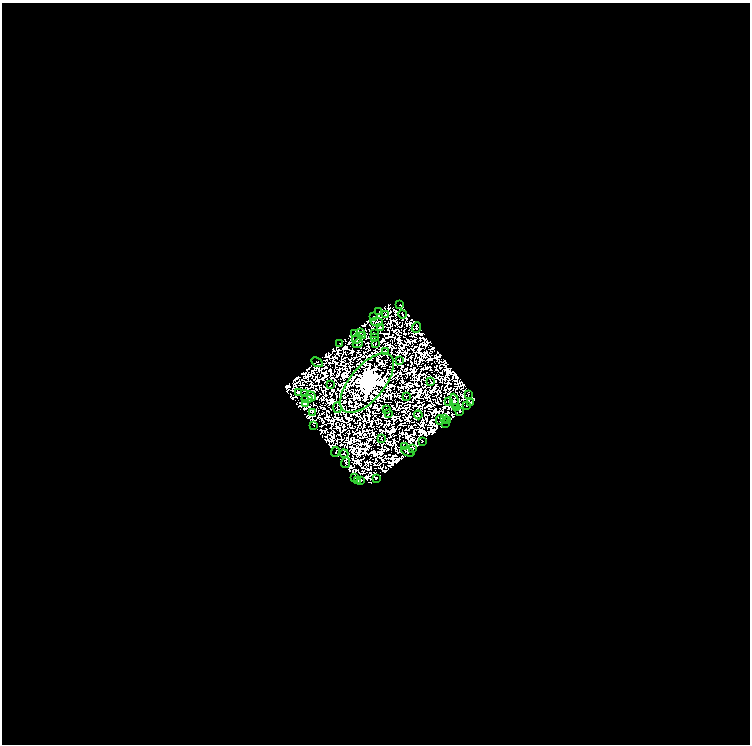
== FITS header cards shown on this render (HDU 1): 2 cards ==
NAXIS1  =                  748
NAXIS2  =                  742

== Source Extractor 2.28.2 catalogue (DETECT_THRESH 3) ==
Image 748 x 742 px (HDU 1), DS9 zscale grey, 1 PNG px = 1 image px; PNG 752 x 746 px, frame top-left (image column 1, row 742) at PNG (2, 3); each listed source drawn as its Kron ellipse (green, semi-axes under 4 px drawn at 4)
Background 0.0171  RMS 1.0e-05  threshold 3.11e-05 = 3 sigma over >= 5 px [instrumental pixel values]
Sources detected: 121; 63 with non-positive FLUX_AUTO (blend fragments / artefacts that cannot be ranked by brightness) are neither listed nor drawn; the other 58 listed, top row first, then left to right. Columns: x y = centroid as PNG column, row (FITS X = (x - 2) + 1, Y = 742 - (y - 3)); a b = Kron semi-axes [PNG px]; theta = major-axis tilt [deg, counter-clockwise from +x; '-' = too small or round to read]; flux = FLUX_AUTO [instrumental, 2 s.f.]
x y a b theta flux
400 304 3 2 - 0.23
379 312 4 2 - 0.41
385 314 3 2 - 0.16
402 314 4 2 - 0.22
373 317 4 2 - 0.23
377 322 6 2 -14 1.6
380 328 3 3 - 0.14
417 328 5 3 - 0.8
360 332 3 2 - 0.014
375 333 2 2 - 0.57
354 334 2 2 - 0.26
362 336 3 2 - 0.91
374 338 4 2 - 0.035
356 339 5 2 - 0.64
358 343 5 2 - 0.24
340 344 4 2 - 0.093
375 344 4 2 - 0.69
386 351 2 2 - 0.51
399 360 3 2 - 0.24
317 362 6 3 -29 0.79
431 381 4 2 - 0.47
367 383 36 17 50 1400
330 385 2 2 - 0.26
298 392 4 3 - 1.1
305 394 2 2 - 0.063
468 395 3 2 - 0.27
311 396 5 4 - 0.87
406 396 2 2 - 0.17
307 399 5 4 - 2.2
449 401 2 2 - 0.27
454 401 7 3 -84 0.052
305 403 3 2 - 0.52
471 403 3 3 - 1.1
467 406 3 2 - 0.32
457 407 2 2 - 0.56
337 408 5 2 - 0.45
386 409 4 2 - 0.22
460 411 3 3 - 0.46
312 412 3 2 - 0.23
389 413 3 2 - 0.15
418 415 4 2 - 0.26
444 418 3 2 - 0.26
440 420 4 2 - 0.31
447 420 3 2 - 0.24
446 423 2 2 - 0.11
313 425 3 2 - 0.056
381 439 2 2 - 0.69
423 441 2 2 - 0.16
404 447 3 3 - 0.1
413 449 3 2 - 0.66
335 452 5 2 - 0.21
408 452 7 3 -19 1.2
344 454 4 2 - 0.25
346 463 5 3 - 0.58
355 477 3 3 - 0.015
376 478 3 2 - 0.29
357 481 3 3 - 0.53
361 481 3 2 - 0.28
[63 non-positive-flux detections neither listed nor drawn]